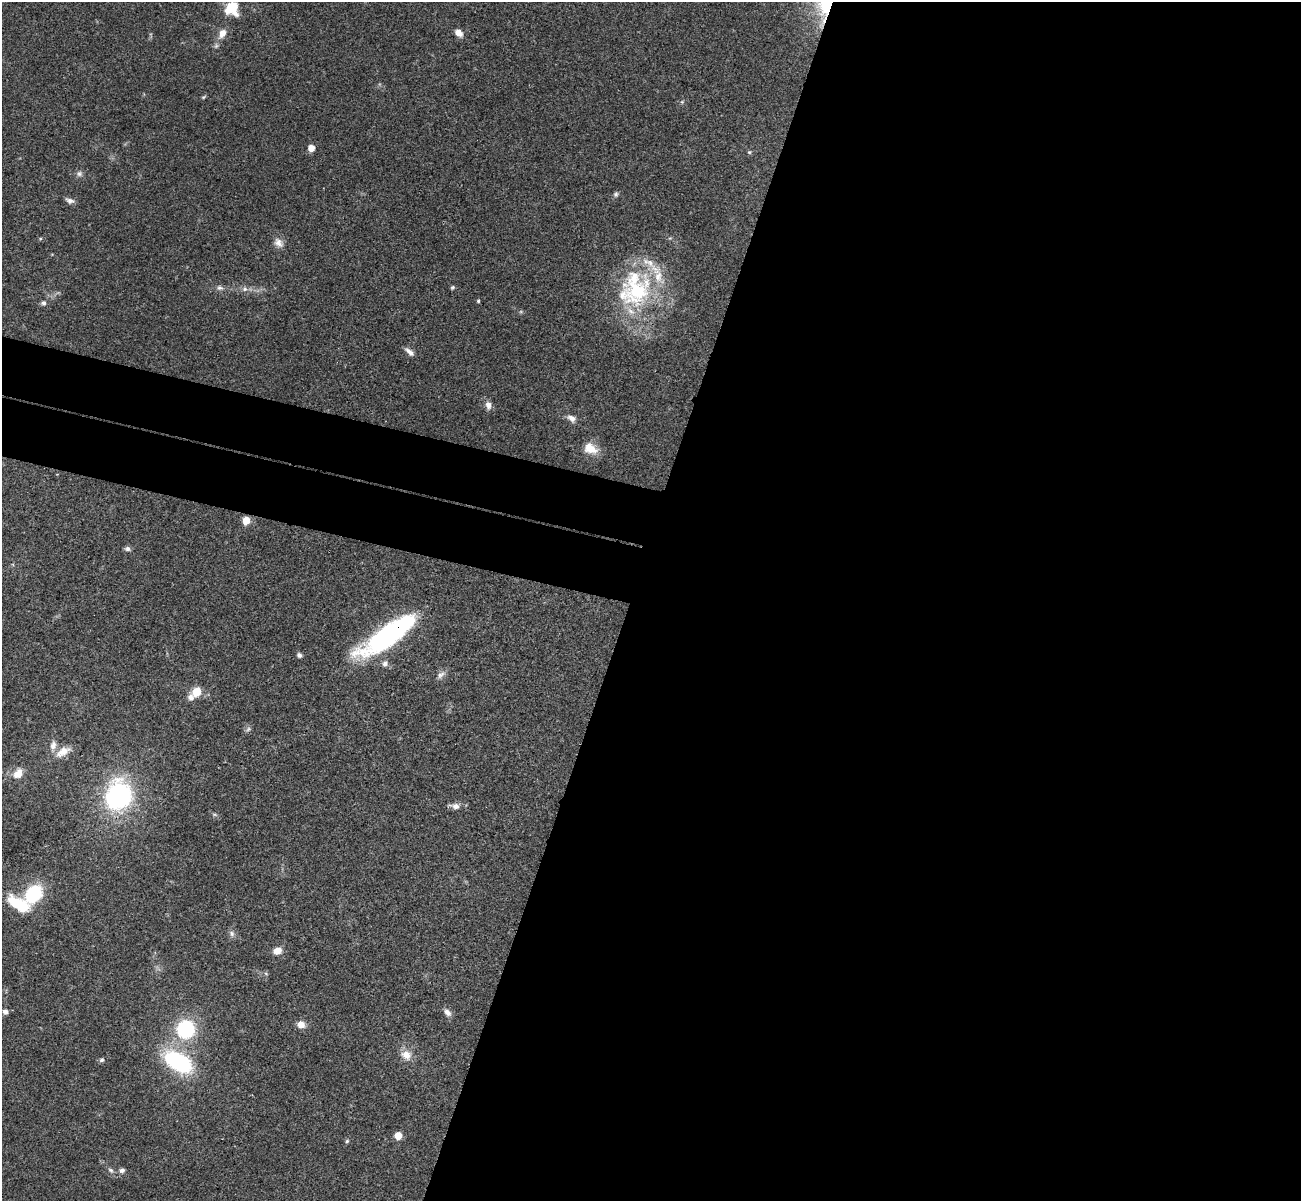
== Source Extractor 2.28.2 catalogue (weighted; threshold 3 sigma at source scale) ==
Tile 12 of 4 x 4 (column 4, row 3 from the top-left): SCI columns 3920-5218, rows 1510-2708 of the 5240 x 5291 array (HDU 1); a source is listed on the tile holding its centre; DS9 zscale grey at full resolution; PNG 1303 x 1203 px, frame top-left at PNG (2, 2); no overlay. Shown black and unused: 57% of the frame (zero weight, under 3 of 4 exposures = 6% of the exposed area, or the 3 px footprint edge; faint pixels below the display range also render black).
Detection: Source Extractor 2.28.2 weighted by HDU 2 'WHT'; one run over the whole footprint, this tile lists its part. Background 0.0482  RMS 0.0052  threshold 0.0236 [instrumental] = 3 sigma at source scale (4.5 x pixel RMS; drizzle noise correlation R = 1.50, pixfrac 1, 0.05/0.05 arcsec/px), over >= 5 px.
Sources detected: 58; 2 too faint to see at this stretch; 1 inside a brighter object's white glare — not listed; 5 inside a brighter listed object's ellipse — not listed separately; the other 50 listed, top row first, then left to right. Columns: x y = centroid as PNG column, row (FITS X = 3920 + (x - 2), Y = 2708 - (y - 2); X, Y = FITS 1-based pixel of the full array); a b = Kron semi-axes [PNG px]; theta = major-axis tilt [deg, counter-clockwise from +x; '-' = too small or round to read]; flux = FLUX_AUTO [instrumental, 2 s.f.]
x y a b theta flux
232 8 18 17 - 12
222 33 10 6 61 4.9
459 33 9 6 -46 4.2
216 46 8 6 69 1.2
204 97 6 4 34 0.65
682 102 5 5 - 0.82
311 148 6 6 - 4.9
749 152 5 5 - 0.7
79 174 8 7 - 1.7
616 194 8 6 65 1.2
70 201 11 6 -16 2.1
279 243 14 10 -47 3.7
452 287 5 5 - 0.83
219 288 9 6 8 1.8
245 289 8 6 1 1.9
637 291 58 41 26 62
478 301 5 4 - 0.59
43 303 7 6 - 1.4
410 352 14 6 -42 2.6
488 405 10 7 -77 2.9
571 418 12 8 -29 2.9
590 448 19 12 -26 7.8
246 520 7 6 - 6.4
128 549 7 5 -12 1.6
387 638 64 19 28 81
299 655 6 5 - 1.5
385 663 8 7 - 2.3
441 674 13 7 36 2.6
197 692 7 6 - 13
191 697 10 8 -34 2.5
63 752 23 11 31 7.1
18 773 15 11 53 5.8
118 796 25 21 76 88
455 806 13 7 -11 3.2
33 894 15 11 48 38
19 904 32 14 -29 17
232 933 9 7 -49 1.8
277 951 10 8 24 4.4
266 974 6 4 -20 0.71
5 1012 7 6 - 1.9
447 1012 11 7 -48 2.6
301 1025 8 7 - 4.6
186 1029 14 14 - 45
406 1055 14 11 -34 5.9
102 1060 7 6 - 1.1
178 1062 23 13 -31 72
398 1136 5 5 - 9.8
347 1141 5 4 - 0.8
111 1170 9 5 -44 1.5
122 1170 8 6 10 1.7